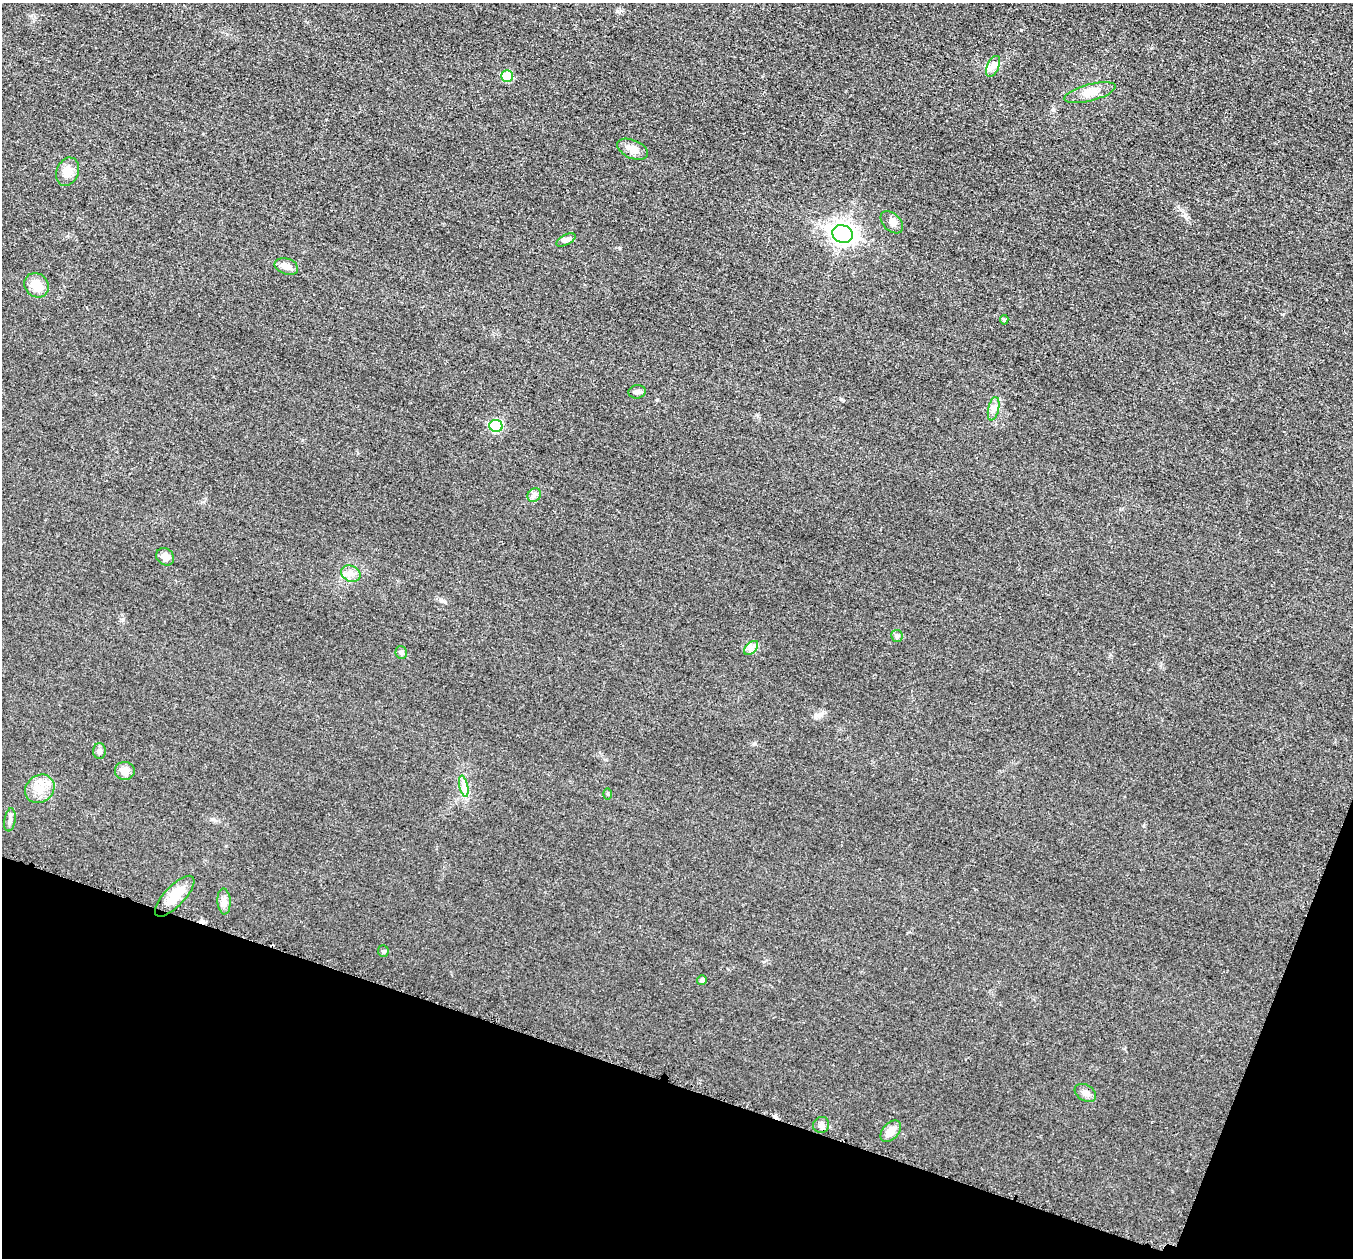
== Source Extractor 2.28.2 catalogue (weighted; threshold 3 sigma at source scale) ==
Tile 15 of 4 x 4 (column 3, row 4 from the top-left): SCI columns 2736-4086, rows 199-1454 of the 5458 x 5502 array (HDU 1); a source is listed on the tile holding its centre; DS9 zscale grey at full resolution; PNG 1355 x 1260 px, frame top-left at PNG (2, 3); each listed source drawn as its Kron ellipse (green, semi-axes under 4 px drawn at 4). Shown black and unused: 17% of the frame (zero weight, under 3 of 5 exposures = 4% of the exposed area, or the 3 px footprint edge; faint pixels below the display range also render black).
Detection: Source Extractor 2.28.2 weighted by HDU 2 'WHT'; one run over the whole footprint, this tile lists its part. Background 0.0195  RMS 0.0052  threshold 0.0233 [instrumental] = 3 sigma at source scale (4.5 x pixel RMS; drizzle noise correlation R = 1.50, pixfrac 1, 0.05/0.05 arcsec/px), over >= 5 px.
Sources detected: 33; all 33 listed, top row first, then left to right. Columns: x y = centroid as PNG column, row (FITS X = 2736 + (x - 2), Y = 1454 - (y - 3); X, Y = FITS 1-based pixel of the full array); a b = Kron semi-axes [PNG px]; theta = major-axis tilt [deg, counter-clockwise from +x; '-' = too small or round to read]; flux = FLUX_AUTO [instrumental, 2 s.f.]
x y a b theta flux
993 66 11 6 66 2.4
507 76 6 6 - 15
1090 93 26 8 14 6.1
633 149 16 9 -24 4.4
68 172 14 11 69 5.6
892 222 13 8 -46 2.7
843 234 10 8 -20 290
566 240 10 5 27 1.4
286 266 12 8 -19 3.9
37 285 13 11 -45 7.2
1004 320 5 4 - 0.85
637 392 9 6 7 1.5
994 409 12 5 77 2.3
496 426 6 6 - 31
534 495 7 6 - 1.6
165 557 9 8 - 3.5
351 574 10 8 -24 3
897 636 6 5 - 1.1
751 648 9 5 45 2
401 653 6 5 - 1.1
99 751 8 6 89 1.5
125 771 10 9 - 4.4
464 786 10 4 -77 2.1
40 789 15 13 39 7.3
608 794 5 4 - 0.59
10 820 11 5 81 1.8
175 896 26 10 46 9.6
224 901 13 6 -86 2.5
383 951 6 5 - 0.78
702 980 5 4 - 1.6
1085 1093 11 8 -33 2.5
821 1125 8 7 - 2.2
891 1131 12 8 49 5.3
Unlisted compact peaks at least as high as the median listed source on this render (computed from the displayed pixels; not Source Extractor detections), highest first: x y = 617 11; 1021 30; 1185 216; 619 248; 821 714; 657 400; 1178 206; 1053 110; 754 744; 123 619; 226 846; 445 602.